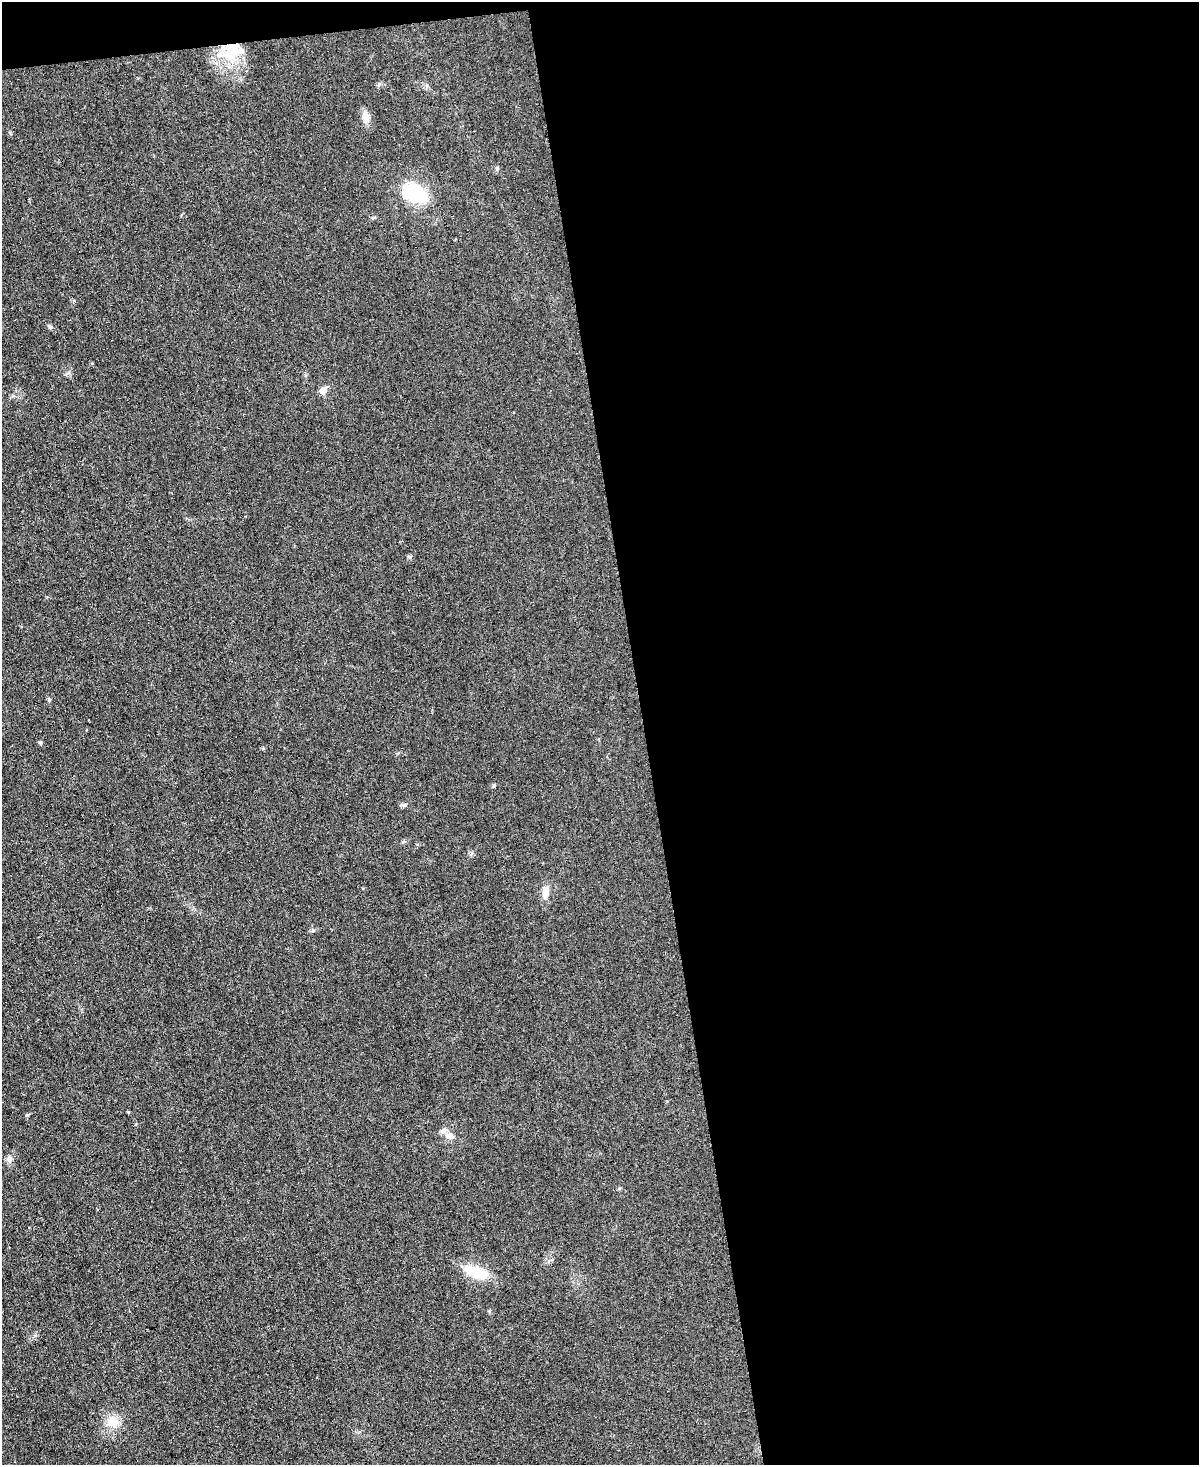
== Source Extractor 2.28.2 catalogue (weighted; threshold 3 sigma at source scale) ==
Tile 4 of 4 x 3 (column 4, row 1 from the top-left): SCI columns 3594-4790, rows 3173-4635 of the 4790 x 4768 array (HDU 1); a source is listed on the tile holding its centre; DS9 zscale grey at full resolution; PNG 1201 x 1467 px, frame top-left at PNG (2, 2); no overlay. Shown black and unused: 47% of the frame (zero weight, under 3 of 6 exposures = <1% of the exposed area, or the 3 px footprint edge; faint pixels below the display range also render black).
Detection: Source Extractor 2.28.2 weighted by HDU 2 'WHT'; one run over the whole footprint, this tile lists its part. Background 0.0345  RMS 0.0041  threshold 0.0169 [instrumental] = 3 sigma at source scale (4.09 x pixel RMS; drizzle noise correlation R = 1.36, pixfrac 0.8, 0.05/0.05 arcsec/px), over >= 5 px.
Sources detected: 21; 3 inside a brighter object's white glare — not listed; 1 inside a brighter listed object's ellipse — not listed separately; the other 17 listed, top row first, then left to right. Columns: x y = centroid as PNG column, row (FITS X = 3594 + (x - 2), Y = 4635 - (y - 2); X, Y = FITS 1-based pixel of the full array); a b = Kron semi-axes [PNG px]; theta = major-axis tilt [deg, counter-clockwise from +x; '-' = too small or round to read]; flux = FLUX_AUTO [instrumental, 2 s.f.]
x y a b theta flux
230 54 23 17 85 14
378 85 6 4 70 0.6
365 116 13 9 -82 2.6
497 168 5 5 - 0.59
413 192 13 12 - 26
50 327 7 5 -20 0.69
323 391 6 6 - 4.5
410 556 7 4 0 0.53
263 748 5 4 - 0.41
404 805 7 4 19 0.67
545 892 15 9 86 3.4
128 1112 4 4 - 0.36
27 1115 5 4 - 0.53
450 1136 11 9 -8 2.7
9 1159 10 6 -75 1.4
476 1272 33 13 -22 11
112 1422 16 14 -57 6.3
Overlapping masked pixels (flux is a lower limit): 1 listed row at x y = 230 54
Unlisted compact peaks at least as high as the median listed source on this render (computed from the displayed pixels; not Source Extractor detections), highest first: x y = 494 785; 39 742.